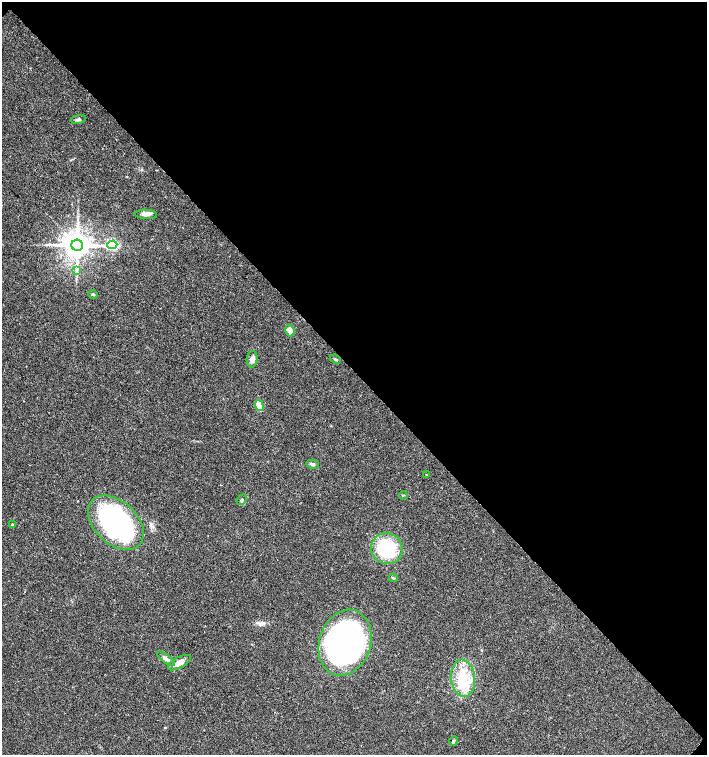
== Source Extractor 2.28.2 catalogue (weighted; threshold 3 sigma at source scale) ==
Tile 8 of 4 x 4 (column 4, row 2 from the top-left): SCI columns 4385-5793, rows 3014-4518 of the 6020 x 6026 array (HDU 1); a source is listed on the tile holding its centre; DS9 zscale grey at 2 x 2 block average (1 PNG px = mean of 2 x 2 image px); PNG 709 x 757 px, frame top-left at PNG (2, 2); each listed source drawn as its Kron ellipse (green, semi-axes under 4 px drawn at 4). Shown black and unused: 49% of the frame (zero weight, under 3 of 4 exposures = <1% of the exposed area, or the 3 px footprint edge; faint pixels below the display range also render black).
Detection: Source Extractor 2.28.2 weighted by HDU 2 'WHT'; one run over the whole footprint, this tile lists its part. Background 0.0333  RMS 0.0033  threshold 0.0149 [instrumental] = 3 sigma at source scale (4.5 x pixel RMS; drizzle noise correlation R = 1.50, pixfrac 1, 0.0396/0.0396 arcsec/px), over >= 5 px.
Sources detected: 25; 1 inside a brighter object's white glare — neither listed nor drawn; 1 inside a brighter listed object's ellipse — not listed separately; the other 23 listed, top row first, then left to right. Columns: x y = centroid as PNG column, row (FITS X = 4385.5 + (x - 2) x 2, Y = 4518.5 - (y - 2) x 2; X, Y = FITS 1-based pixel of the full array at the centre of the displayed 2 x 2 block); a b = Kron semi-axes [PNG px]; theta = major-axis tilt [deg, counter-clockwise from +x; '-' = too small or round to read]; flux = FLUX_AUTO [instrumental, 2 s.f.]
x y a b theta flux
78 119 8 3 11 1.7
146 214 11 4 -5 3.3
77 245 6 5 - 1300
112 245 5 3 - 100
76 271 4 2 - 0.97
93 294 5 2 - 0.84
290 330 6 4 -69 4.8
252 359 8 5 85 3.9
335 359 6 2 -24 0.9
259 406 6 4 -70 12
313 464 6 4 -14 1.8
426 475 2 2 - 0.3
403 495 4 2 - 0.57
242 500 6 3 50 1.2
116 523 32 21 -43 170
12 524 3 3 - 0.56
387 549 16 15 - 56
393 578 4 3 - 0.83
345 643 34 26 72 280
166 659 10 4 -37 2.6
179 663 12 5 28 5.9
463 678 19 12 -85 29
453 741 5 3 - 1.2
Diffuse or blended objects may show on this block-average render without a row.